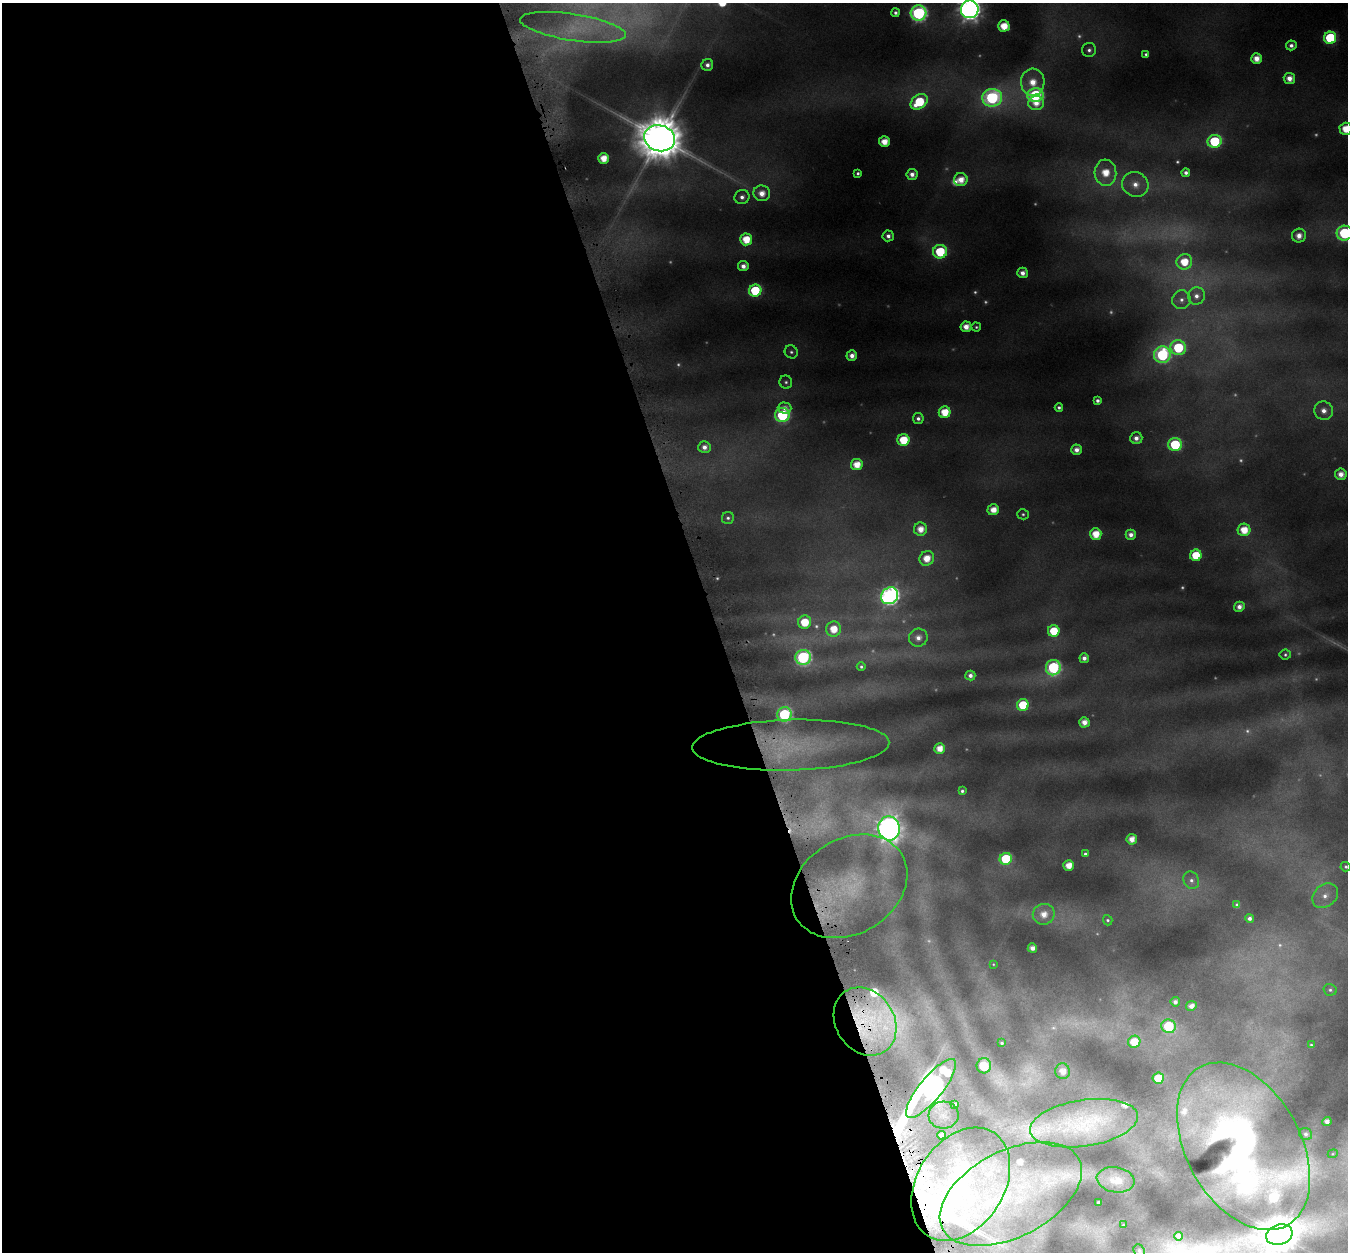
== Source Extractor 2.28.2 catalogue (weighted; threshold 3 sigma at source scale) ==
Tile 9 of 4 x 4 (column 1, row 3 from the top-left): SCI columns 5-1350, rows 1324-2573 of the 5428 x 5208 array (HDU 1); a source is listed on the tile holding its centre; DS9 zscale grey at full resolution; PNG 1350 x 1254 px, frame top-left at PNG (2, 3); each listed source drawn as its Kron ellipse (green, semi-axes under 4 px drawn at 4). Shown black and unused: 53% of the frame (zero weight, under 4 of 8 exposures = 2% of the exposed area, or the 3 px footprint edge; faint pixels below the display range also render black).
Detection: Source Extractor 2.28.2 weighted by HDU 2 'WHT'; one run over the whole footprint, this tile lists its part. Background 0.0428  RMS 0.0094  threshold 0.0383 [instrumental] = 3 sigma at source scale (4.09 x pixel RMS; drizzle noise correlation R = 1.36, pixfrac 0.8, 0.0396/0.0396 arcsec/px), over >= 5 px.
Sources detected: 200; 55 too faint to see at this stretch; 2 cosmic-ray / hot-pixel residue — neither listed nor drawn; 11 inside a brighter listed object's ellipse — not listed separately; the other 132 listed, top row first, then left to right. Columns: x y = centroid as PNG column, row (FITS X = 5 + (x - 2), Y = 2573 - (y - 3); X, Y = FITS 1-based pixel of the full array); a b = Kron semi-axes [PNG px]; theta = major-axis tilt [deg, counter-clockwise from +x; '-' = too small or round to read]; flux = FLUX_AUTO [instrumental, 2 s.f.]
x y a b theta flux
970 9 9 8 - 1000
895 13 4 4 - 3.9
919 13 8 7 - 290
1004 26 6 5 - 27
573 27 54 13 -9 30
1330 38 6 6 - 99
1291 45 5 5 - 5.7
1089 50 7 7 - 4.8
1146 54 4 3 - 2.6
1256 58 5 5 - 16
707 65 6 6 - 6.6
1289 78 5 5 - 12
1033 82 13 12 - 25
1035 95 8 7 - 180
992 98 10 9 - 240
919 102 9 6 38 65
1036 103 8 7 - 15
1346 129 6 6 - 28
660 138 15 13 -16 6200
1215 141 7 6 - 110
884 142 5 5 - 20
603 158 5 5 - 21
858 173 4 4 - 2.8
1105 173 13 11 -84 32
1186 173 4 4 - 4.9
912 174 5 5 - 8.7
961 180 7 6 - 18
1135 184 13 12 - 17
762 193 8 8 - 16
742 197 7 7 - 6.6
1344 233 8 7 - 170
888 236 5 5 - 6.3
1299 236 7 7 - 12
746 239 6 6 - 31
940 252 7 6 - 76
1184 262 8 7 - 34
743 266 5 5 - 9.4
1022 273 5 5 - 9.1
755 291 6 6 - 83
1196 296 9 8 - 8.2
1181 300 9 9 - 7
966 327 5 5 - 14
976 327 5 4 - 2.2
1178 348 8 7 - 89
791 352 7 6 - 3.3
1162 355 8 8 - 190
852 356 5 5 - 10
786 382 6 6 - 2.9
1098 401 4 4 - 4.9
785 408 7 5 -2 7.8
1059 408 4 4 - 3.5
1324 411 9 9 - 11
945 412 6 6 - 29
782 415 7 7 - 140
918 418 5 5 - 4.9
1136 438 6 6 - 8.9
903 440 6 6 - 44
1175 444 7 6 - 96
704 447 6 6 - 8.4
1077 450 5 5 - 9.9
857 465 6 5 - 23
1341 474 6 5 - 13
993 510 6 5 - 18
1023 514 6 5 - 2.3
728 518 6 6 - 3.3
920 529 6 6 - 17
1244 530 6 6 - 27
1096 534 6 5 - 26
1131 535 5 5 - 8.1
1196 555 6 5 - 44
927 558 8 7 - 23
890 596 9 8 - 530
1239 607 5 5 - 9.4
805 622 7 6 - 37
834 629 7 7 - 28
1054 631 6 6 - 41
918 638 9 9 - 9.9
1285 655 5 5 - 2.6
803 657 7 7 - 230
1084 658 5 5 - 7.2
861 667 4 4 - 2.7
1053 668 8 7 - 180
970 675 5 5 - 6.6
1023 705 6 6 - 49
784 714 7 7 - 160
1084 722 5 5 - 13
791 745 98 25 1 130
940 749 5 5 - 18
962 791 4 4 - 3.2
889 828 12 10 -79 1300
1132 839 5 5 - 15
1085 854 4 4 - 3
1006 859 6 6 - 88
1069 865 5 5 - 20
1346 867 5 4 - 2.6
1191 880 9 7 -66 5.5
849 886 62 47 32 130
1325 896 14 11 43 12
1237 905 4 4 - 3.3
1044 914 11 10 - 19
1249 918 4 4 - 5.4
1108 920 5 4 - 2.5
1032 948 5 4 - 9.9
993 964 3 3 - 0.87
1330 990 7 6 - 2.9
1175 1002 4 4 - 5.6
1191 1006 5 5 - 8.5
865 1021 36 29 -56 89
1169 1026 7 7 - 91
1134 1042 6 6 - 35
1002 1043 3 3 - 2.2
1311 1045 3 3 - 1.4
984 1066 7 7 - 57
1063 1071 8 7 - 13
1158 1078 5 5 - 48
931 1088 37 11 51 1100
955 1104 4 4 - 3.5
944 1115 15 13 5 7.9
1327 1122 4 4 - 8.9
1084 1123 54 23 9 130
1306 1134 6 6 - 4.4
941 1135 4 4 - 5.8
1243 1146 90 57 -61 840
1333 1154 5 4 - 1.2
1116 1180 19 12 -9 21
961 1184 61 43 57 200
1011 1194 76 43 27 190
1099 1202 3 3 - 3
1123 1225 3 3 - 1.4
1279 1235 13 10 17 3300
1179 1236 4 4 - 5.5
1139 1251 7 5 -58 2.2
Overlapping masked pixels (flux is a lower limit): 5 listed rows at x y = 791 745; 849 886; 865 1021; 931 1088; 961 1184
Isophote crosses this tile's border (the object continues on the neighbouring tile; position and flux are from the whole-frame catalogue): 6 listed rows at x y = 970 9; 1346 129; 1344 233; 1346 867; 1279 1235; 1139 1251